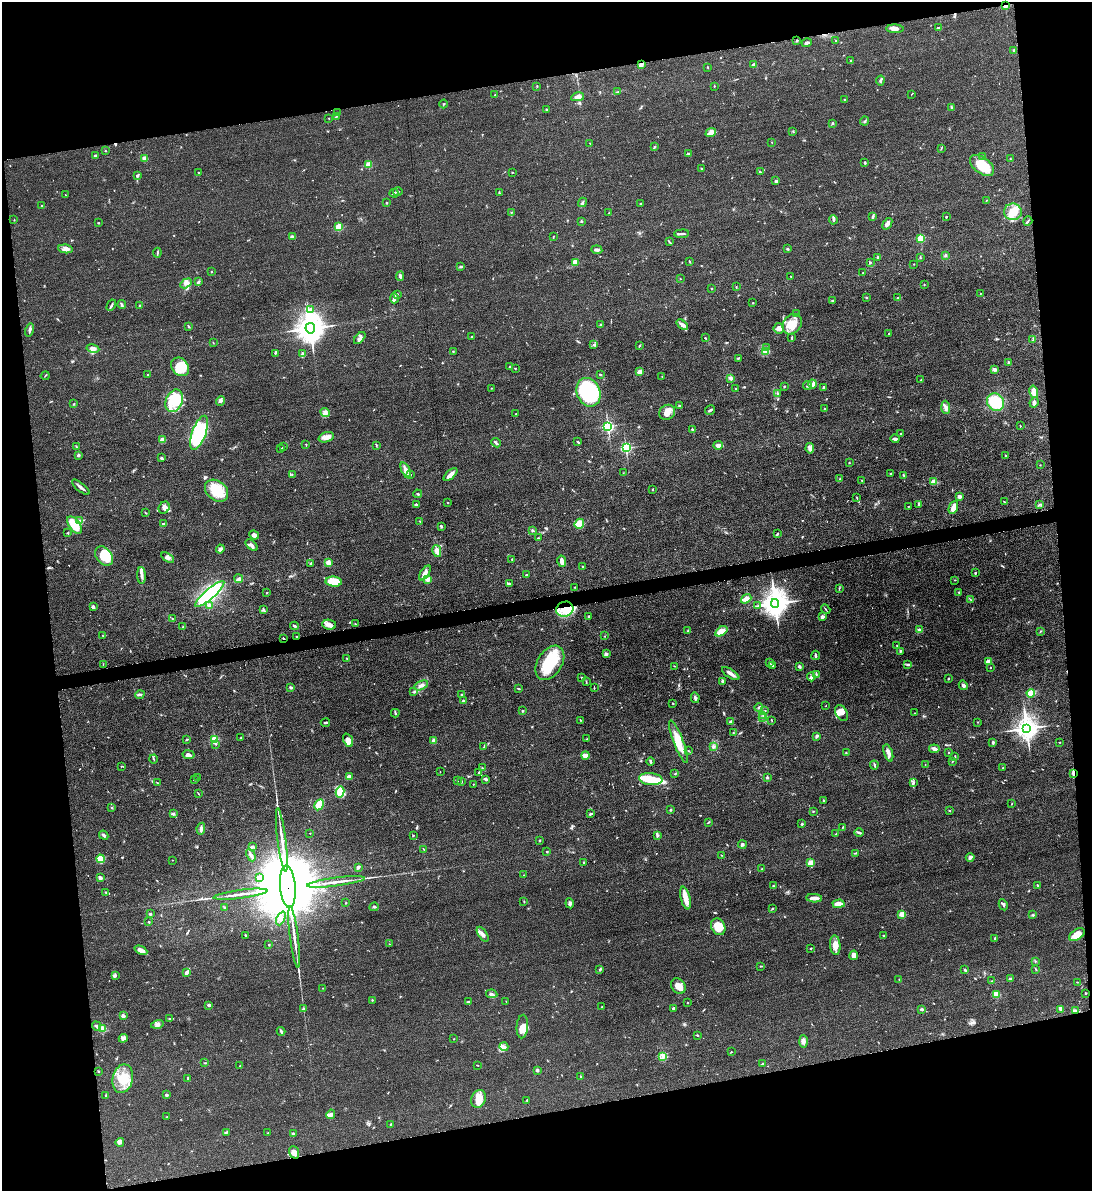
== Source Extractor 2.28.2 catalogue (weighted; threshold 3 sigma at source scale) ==
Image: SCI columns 140-4496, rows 6-4760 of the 4748 x 4767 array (HDU 1 of 3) = the unmasked area's bounding box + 8 px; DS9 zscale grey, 4 x 4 block average (1 PNG px = mean of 4 x 4 image px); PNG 1094 x 1193 px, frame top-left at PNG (2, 2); each listed source drawn as its Kron ellipse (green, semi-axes under 4 px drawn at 4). Shown black and unused: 21% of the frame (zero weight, under 3 of 5 exposures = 1% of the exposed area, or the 3 px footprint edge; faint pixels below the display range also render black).
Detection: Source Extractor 2.28.2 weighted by HDU 2 'WHT'. Background 0.0464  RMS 0.0055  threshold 0.0249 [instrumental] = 3 sigma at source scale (4.5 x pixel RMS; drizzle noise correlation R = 1.50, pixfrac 1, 0.05/0.05 arcsec/px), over >= 5 px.
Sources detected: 724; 6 inside a brighter object's white glare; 1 cosmic-ray / hot-pixel residue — neither listed nor drawn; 15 coinciding with a brighter row at this scale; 49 inside a brighter listed object's ellipse — not listed separately; of the other 653, all 500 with FLUX_AUTO >= 1.3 (the completeness limit of this list) listed and drawn (153 fainter detections not listed), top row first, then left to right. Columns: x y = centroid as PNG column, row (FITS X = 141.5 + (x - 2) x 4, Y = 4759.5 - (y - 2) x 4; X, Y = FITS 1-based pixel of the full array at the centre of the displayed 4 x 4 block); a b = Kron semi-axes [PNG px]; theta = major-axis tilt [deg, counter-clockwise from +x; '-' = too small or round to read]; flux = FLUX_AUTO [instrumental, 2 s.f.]
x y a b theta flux
1005 6 4 2 - 5
938 28 3 2 - 4.2
895 29 9 3 -1 17
797 41 3 2 - 3.5
836 41 2 2 - 3.1
807 43 5 2 - 8.2
1014 50 2 2 - 3.3
851 61 2 2 - 4.1
641 64 4 2 - 15
754 65 4 3 - 14
708 67 3 2 - 1.7
880 81 5 2 - 4.9
537 86 2 2 - 1.6
714 86 2 2 - 1.8
617 92 3 2 - 2.5
911 94 2 2 - 1.4
495 95 3 2 - 2.6
578 97 6 4 11 18
844 100 3 2 - 1.6
444 104 4 2 - 2.9
951 108 3 2 - 2.8
547 109 3 2 - 2.8
338 113 2 2 - 1.8
336 116 4 2 - 3.5
329 118 2 2 - 2
865 121 4 2 - 4.4
832 123 3 2 - 2.8
793 131 3 2 - 2
711 132 5 4 - 12
772 142 2 2 - 1.6
590 143 2 2 - 1.5
654 147 3 2 - 3.2
941 148 3 2 - 1.6
105 151 2 2 - 1.5
688 153 3 2 - 2.9
95 156 3 2 - 5.8
983 157 2 2 - 4.4
144 158 4 3 - 7.7
1010 158 2 2 - 1.5
865 163 3 2 - 3.8
369 165 2 2 - 120
982 165 14 8 -37 67
702 169 3 2 - 2
198 172 2 2 - 2.8
512 172 2 2 - 1.7
760 172 3 2 - 2.6
137 175 3 3 - 4
776 180 2 2 - 2.6
398 191 5 2 - 4
499 192 2 2 - 2.4
394 193 4 2 - 3.9
65 195 2 2 - 1.3
986 200 2 2 - 1.4
582 202 5 2 - 5
387 203 2 2 - 3.6
641 204 3 2 - 3
42 206 2 2 - 4.5
512 212 3 2 - 2
1013 212 9 8 - 47
608 213 2 2 - 1.3
873 217 4 2 - 5.4
946 217 2 2 - 5.6
14 220 2 2 - 1.5
833 220 4 3 - 5
581 221 3 2 - 2.3
1028 221 5 2 - 3.8
99 223 2 2 - 1.7
887 224 6 4 55 12
338 227 2 2 - 190
682 234 7 2 4 7.1
292 236 4 3 - 6
553 236 2 2 - 1.4
921 238 2 2 - 230
669 241 3 2 - 2.8
66 249 7 4 -6 12
787 249 3 2 - 4.5
597 250 5 2 - 9.5
157 253 5 2 - 4.2
945 255 3 2 - 4.7
878 257 3 2 - 3.8
920 257 3 2 - 2
575 262 4 3 - 27
690 262 3 2 - 2
870 262 3 2 - 2.8
914 264 2 2 - 1.3
461 266 4 2 - 5.5
211 272 2 2 - 1.9
863 273 2 2 - 1.3
400 276 5 3 - 6.7
791 276 2 2 - 2.8
680 279 2 2 - 1.4
198 282 3 2 - 5.3
186 283 6 3 29 9.6
924 284 2 2 - 1.8
736 287 2 2 - 2.1
712 288 2 2 - 1.6
980 293 2 2 - 1.4
397 294 2 2 - 2.5
866 297 2 2 - 2
394 298 5 2 - 8.6
898 298 3 2 - 4.4
832 300 3 2 - 2.7
753 303 2 2 - 2.3
111 305 6 2 60 6.3
122 305 4 2 - 4
139 305 2 2 - 2.2
310 309 3 2 - 3.9
796 314 2 2 - 1.7
792 324 11 8 51 49
601 325 2 2 - 1.3
682 325 6 3 -41 10
189 326 3 2 - 2.9
310 328 5 5 - 5700
779 328 5 5 - 18
29 330 6 3 75 8
889 333 2 2 - 1.6
471 337 2 2 - 2.2
360 338 7 4 48 12
705 338 2 2 - 3.1
792 338 3 2 - 3.4
1033 339 3 2 - 2.5
213 343 3 2 - 1.5
594 345 3 2 - 3.6
640 345 2 2 - 2.7
767 347 2 2 - 1.7
93 348 6 3 -12 15
453 351 2 2 - 1.7
765 351 4 2 - 5.5
275 353 3 2 - 2.6
303 354 2 2 - 21
738 358 3 2 - 3.4
1008 362 3 2 - 3.5
180 367 10 8 -49 66
509 367 4 2 - 2.1
515 368 2 2 - 2.4
994 369 2 2 - 15
640 372 2 2 - 64
147 374 2 2 - 4.3
600 374 3 2 - 3.9
45 376 4 2 - 2
662 376 2 2 - 1.6
730 378 3 3 - 9.9
921 380 2 2 - 1.4
813 384 4 4 - 8.3
808 385 4 2 - 4.9
784 386 2 2 - 2.1
823 387 2 2 - 3.6
491 388 2 2 - 2.8
736 389 3 2 - 2.1
588 392 14 11 -67 320
1034 392 6 4 -76 27
777 394 2 2 - 2.3
174 401 12 8 67 65
220 401 5 4 - 7.6
995 402 9 8 - 110
1034 402 5 3 - 10
74 404 2 2 - 1.8
679 406 2 2 - 10
946 407 6 4 -87 12
824 408 3 2 - 1.9
710 410 5 2 - 6.3
667 412 8 7 - 27
325 413 5 4 - 8.9
516 414 2 2 - 1.8
608 426 2 2 - 700
1020 426 2 2 - 1.6
692 429 3 2 - 5.3
199 433 18 7 69 240
901 433 2 2 - 3.1
326 437 8 5 17 21
895 439 4 2 - 8.8
162 440 2 2 - 66
577 441 3 2 - 2.5
496 443 5 2 - 5.7
306 445 3 2 - 2
376 445 4 2 - 2.5
718 445 5 4 - 11
76 447 3 2 - 2.3
284 447 3 2 - 2
626 447 2 2 - 520
810 448 5 2 - 7.5
281 449 2 2 - 1.8
78 455 3 2 - 4.3
1006 456 2 2 - 2.7
161 458 2 2 - 5.8
849 463 2 2 - 4.4
1040 465 2 2 - 1.5
406 470 8 4 -67 18
623 473 2 2 - 1.6
891 474 3 2 - 3.9
292 475 2 2 - 1.4
411 475 2 2 - 1.3
450 475 8 3 41 24
904 475 3 2 - 3.8
840 479 2 2 - 2.2
862 480 2 2 - 2
934 482 2 2 - 90
81 487 11 2 -39 11
652 489 3 2 - 1.8
217 491 13 9 -40 110
417 494 4 2 - 3.9
959 496 2 2 - 43
857 498 3 2 - 2.2
1004 502 3 2 - 2.8
448 503 2 2 - 2.1
919 504 4 3 - 4.5
1039 504 3 2 - 2.9
416 505 4 3 - 4.5
908 506 2 2 - 1.6
953 507 7 3 66 31
164 508 6 5 - 17
145 513 2 2 - 2
80 521 3 2 - 4.9
420 521 2 2 - 1.6
164 524 3 2 - 2.8
579 524 5 4 - 54
74 525 10 5 -52 62
441 526 3 2 - 6.1
532 530 3 2 - 3.3
68 533 2 2 - 2.2
777 533 3 2 - 2.1
254 535 5 3 - 17
538 538 3 2 - 1.6
251 545 7 2 -41 10
220 549 4 3 - 7.4
437 551 6 4 -77 16
104 556 11 7 -52 86
168 557 7 3 -33 10
512 559 2 2 - 1.9
562 561 5 3 - 18
311 563 2 2 - 4.2
328 563 3 3 - 22
582 566 2 2 - 2.2
425 573 8 3 56 15
975 573 2 2 - 6.6
141 575 8 2 -88 9.6
526 575 2 2 - 3.9
239 579 4 4 - 8
428 579 2 2 - 61
955 580 2 2 - 1.5
334 582 8 5 -6 91
509 584 3 2 - 4.2
575 587 2 2 - 1.5
839 588 2 2 - 1.4
959 592 2 2 - 1.8
267 593 3 2 - 2.1
210 594 19 5 41 300
746 599 6 3 38 21
971 600 3 2 - 2.3
775 603 5 4 - 4500
210 606 2 2 - 20
758 606 2 2 - 1.7
93 607 3 2 - 7.7
565 609 9 7 20 68
826 609 5 2 - 2.8
263 610 3 2 - 3.8
589 616 2 2 - 2.9
822 617 2 2 - 38
172 619 2 2 - 1.8
355 624 2 2 - 1.8
329 625 7 5 -9 16
295 626 4 2 - 4.6
183 627 3 2 - 2.1
919 630 3 2 - 3.4
688 631 3 2 - 2.3
721 631 7 3 32 35
1040 631 2 2 - 2
103 636 2 2 - 1.7
297 636 2 2 - 4.9
605 636 2 2 - 1.4
283 638 2 2 - 2.2
897 646 2 2 - 1.4
900 651 3 2 - 4
606 654 3 2 - 7.5
816 655 4 2 - 5.4
347 658 2 2 - 2.1
988 661 2 2 - 33
550 663 19 12 57 140
770 663 3 2 - 2.2
103 664 3 2 - 2
908 665 3 2 - 3.9
674 666 2 2 - 1.5
772 666 3 2 - 5
800 667 4 3 - 4.6
991 668 2 2 - 1.3
731 674 10 2 -33 23
816 674 3 2 - 3.1
811 677 4 3 - 8.7
582 678 3 2 - 2.5
948 678 2 2 - 2.3
586 681 3 2 - 2.1
722 681 4 2 - 4.3
421 685 7 3 24 11
963 685 5 3 - 6.3
291 688 3 2 - 5.8
594 688 2 2 - 1.6
518 689 3 2 - 2.5
414 692 2 2 - 2
1031 693 4 3 - 35
140 694 5 3 - 5.9
462 695 2 2 - 14
695 698 5 2 - 7.3
463 701 2 2 - 2.6
673 703 2 2 - 3
826 706 2 2 - 1.4
759 707 4 2 - 4.2
765 710 2 2 - 1.9
523 711 2 2 - 5.1
395 713 4 2 - 3.9
842 713 8 5 -62 23
915 713 2 2 - 1.8
763 715 3 2 - 2.7
762 718 3 2 - 2.6
580 720 2 2 - 2.2
772 720 2 2 - 1.8
730 722 3 2 - 3.4
977 722 2 2 - 1.7
325 723 4 2 - 4.2
1026 728 4 3 - 3500
733 733 2 2 - 1.8
817 736 4 2 - 4.3
241 738 4 2 - 2.9
587 739 2 2 - 2
187 740 3 2 - 2.7
214 740 2 2 - 160
348 740 7 4 -67 24
434 740 2 2 - 56
678 742 22 5 -69 54
993 742 3 2 - 5.8
1059 742 3 2 - 1.4
216 744 2 2 - 2.5
714 746 3 3 - 5.6
484 747 3 2 - 2
934 749 5 4 - 11
688 751 2 2 - 1.3
846 753 3 2 - 1.9
888 753 9 3 -72 12
948 753 2 2 - 2.6
188 755 6 3 -9 10
585 755 4 3 - 23
955 756 3 2 - 1.5
154 759 4 2 - 3.2
651 761 4 2 - 5.7
952 761 2 2 - 1.7
925 764 2 2 - 1.3
874 765 4 2 - 4.7
121 766 2 2 - 2.3
482 768 2 2 - 2
1003 768 2 2 - 2.2
440 772 2 2 - 1.4
479 773 4 2 - 4.7
675 774 4 2 - 2.1
1073 774 3 2 - 3.8
349 777 3 2 - 20
198 778 3 2 - 1.7
767 778 2 2 - 12
486 779 4 3 - 6.7
651 779 12 6 -5 82
194 780 3 2 - 1.6
457 780 2 2 - 1.5
461 782 2 2 - 3
913 782 3 3 - 4.7
157 783 2 2 - 2.4
473 784 2 2 - 1.3
340 792 5 3 - 69
198 793 4 2 - 2
824 800 2 2 - 1.8
1012 803 3 2 - 1.4
319 805 6 3 60 88
112 808 2 2 - 2
671 810 2 2 - 3.5
949 810 2 2 - 1.6
813 811 2 2 - 1.8
173 814 4 2 - 6.8
591 814 3 2 - 5.8
708 822 3 2 - 2.4
802 824 2 2 - 4.1
843 827 3 2 - 1.9
201 829 6 3 78 11
859 832 4 2 - 8.5
310 833 2 2 - 1.7
836 834 3 2 - 1.8
104 835 5 2 - 5.9
413 835 2 2 - 3.1
657 835 4 2 - 4.3
282 840 32 2 -83 42
540 840 3 2 - 2.2
742 844 4 3 - 6.1
252 847 3 3 - 5.5
424 849 2 2 - 1.7
547 852 2 2 - 3.2
855 853 3 2 - 2.8
251 855 6 2 -63 11
721 855 2 2 - 1.8
970 857 4 2 - 12
101 859 4 4 - 83
172 860 2 2 - 1.3
584 862 2 2 - 2.8
811 863 2 2 - 94
359 867 4 2 - 4.4
762 869 2 2 - 2.8
524 875 2 2 - 1.4
100 878 4 3 - 8.2
259 878 3 2 - 2.6
336 882 29 2 7 32
1038 885 3 2 - 3.3
773 886 3 2 - 2.2
288 887 21 8 -85 90000
106 892 4 2 - 3.2
240 894 27 2 7 30
685 898 11 4 -76 30
814 898 8 3 -3 17
524 902 3 2 - 1.4
346 903 2 2 - 1.9
570 903 5 3 - 7.2
838 904 6 3 1 30
1003 905 6 3 -62 6
224 907 2 2 - 2.4
374 907 5 2 - 4.1
772 908 3 2 - 2.1
150 914 2 2 - 4.8
902 914 2 2 - 110
1033 915 4 2 - 3.4
281 918 7 4 65 12
149 922 2 2 - 2.9
718 927 8 6 -62 52
483 934 8 3 -55 14
246 935 3 2 - 3.3
883 935 2 2 - 5.9
1077 935 8 5 32 44
294 937 31 2 -83 37
995 938 2 2 - 3.7
389 944 2 2 - 1.5
269 945 2 2 - 1.8
835 945 10 5 -85 27
810 948 2 2 - 1.9
141 950 7 4 -25 20
854 955 5 4 - 17
1035 961 2 2 - 2.3
761 966 3 2 - 2.3
1036 969 4 2 - 2.6
600 970 3 2 - 4.8
965 970 3 3 - 3.5
187 973 4 3 - 10
115 976 4 2 - 3
899 979 2 2 - 1.6
1011 979 2 2 - 7.2
992 981 2 2 - 1.5
1077 982 2 2 - 1.8
678 986 8 6 -56 29
323 988 2 2 - 1.4
1086 993 2 2 - 3.5
492 994 5 3 - 8.6
996 994 2 2 - 130
372 1000 2 2 - 1.7
468 1001 4 2 - 3.1
506 1001 2 2 - 1.6
687 1003 2 2 - 6
209 1005 3 2 - 6.9
602 1007 2 2 - 2.1
673 1008 3 2 - 3.4
303 1009 3 2 - 6
921 1009 3 2 - 6.7
1060 1009 4 3 - 6
1075 1010 3 2 - 3.8
123 1016 2 2 - 36
169 1018 2 2 - 2.4
157 1024 6 4 14 11
96 1026 5 3 - 9.1
522 1026 12 6 86 26
103 1029 2 2 - 110
281 1031 4 2 - 5.7
697 1036 3 2 - 2.4
123 1038 4 4 - 12
454 1039 2 2 - 2.6
803 1041 6 3 -86 13
504 1047 4 2 - 4.7
731 1052 2 2 - 1.7
662 1056 3 2 - 4.8
205 1063 3 2 - 2.5
763 1064 3 2 - 4.5
477 1065 3 2 - 1.5
240 1066 2 2 - 1.5
537 1070 2 2 - 10
98 1071 2 2 - 2.1
580 1076 3 2 - 1.4
188 1078 4 2 - 3.2
123 1079 14 10 78 70
166 1095 2 2 - 18
105 1096 2 2 - 1.7
478 1099 9 7 70 29
527 1100 2 2 - 1.7
331 1114 5 3 - 12
167 1117 2 2 - 1.7
391 1124 3 2 - 2.1
227 1132 2 2 - 2.8
268 1133 2 2 - 1.5
293 1134 3 2 - 5
120 1142 4 3 - 8.6
294 1152 6 5 - 14
Overlapping masked pixels (flux is a lower limit): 6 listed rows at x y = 1005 6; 641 64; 565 609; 297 636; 1073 774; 288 887
Diffuse or blended objects may show on this block-average render without a row.